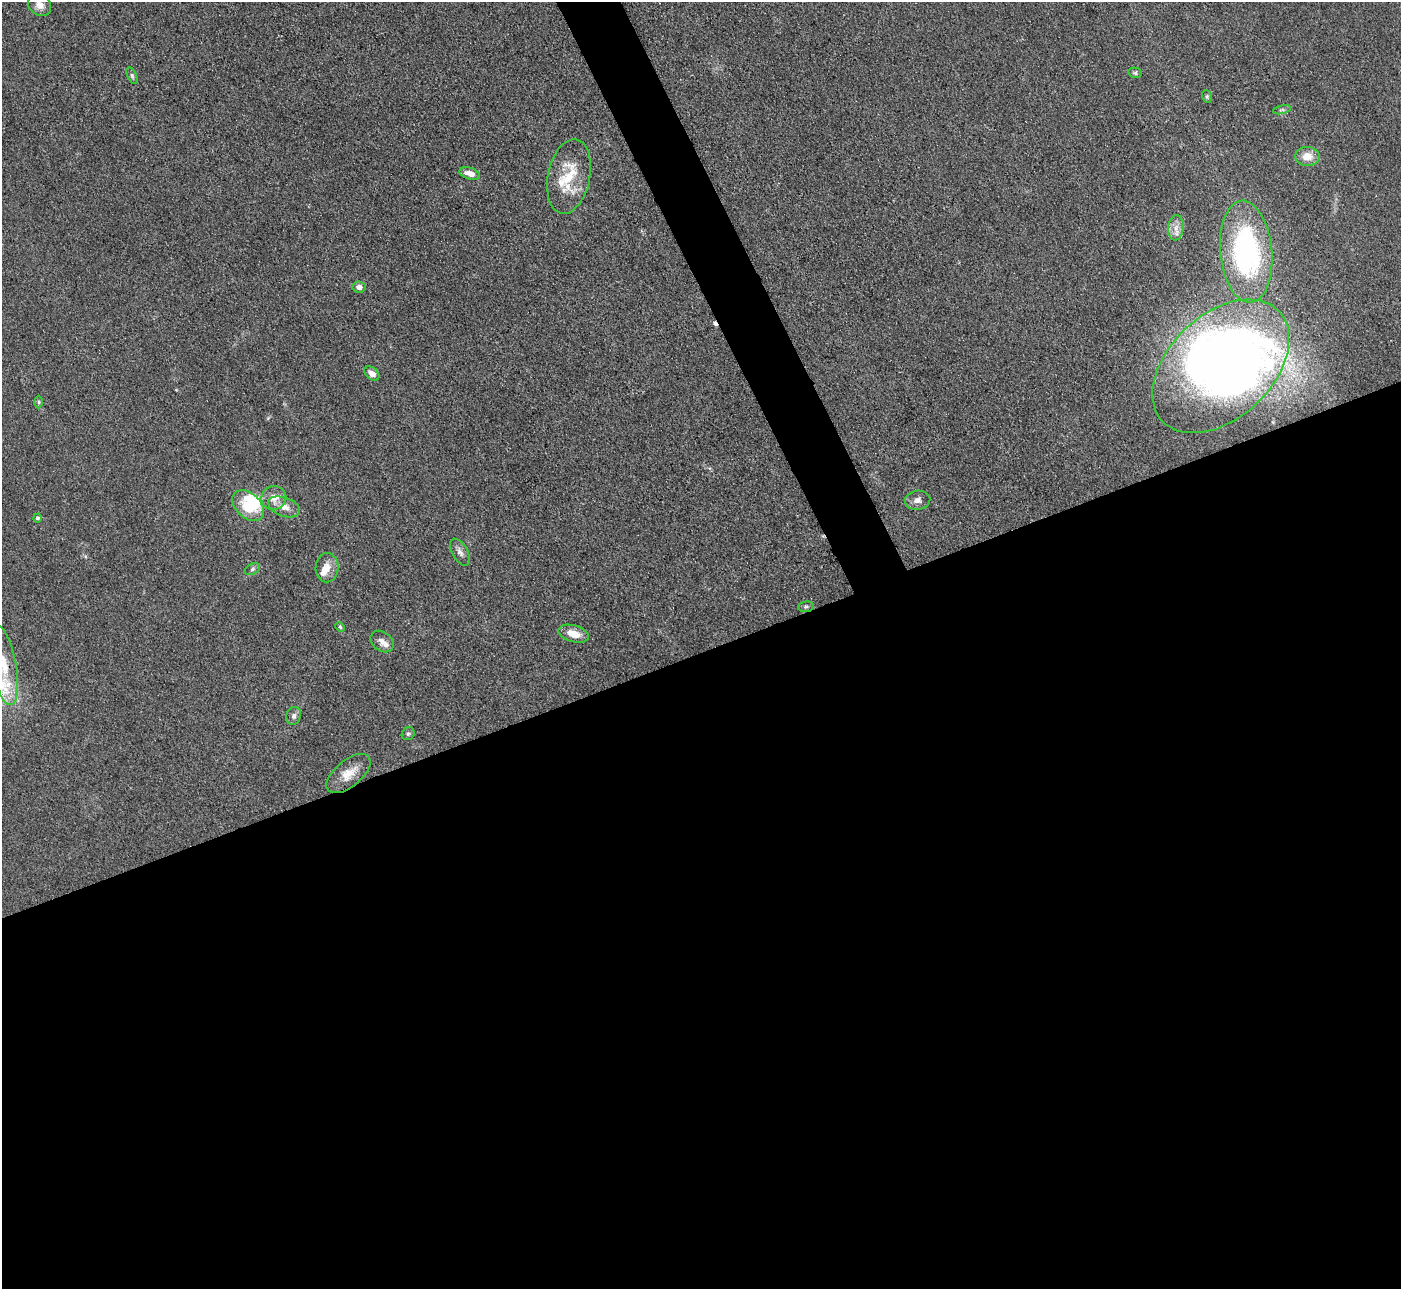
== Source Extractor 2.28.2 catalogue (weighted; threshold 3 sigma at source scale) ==
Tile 15 of 4 x 4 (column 3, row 4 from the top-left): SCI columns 2799-4197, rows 286-1572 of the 5599 x 5585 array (HDU 1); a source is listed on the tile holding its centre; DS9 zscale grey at full resolution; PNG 1403 x 1291 px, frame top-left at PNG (2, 2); each listed source drawn as its Kron ellipse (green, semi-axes under 4 px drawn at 4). Shown black and unused: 52% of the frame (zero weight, under 3 of 4 exposures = <1% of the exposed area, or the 3 px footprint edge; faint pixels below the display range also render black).
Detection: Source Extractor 2.28.2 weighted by HDU 2 'WHT'; one run over the whole footprint, this tile lists its part. Background 0.0557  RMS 0.0059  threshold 0.0266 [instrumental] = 3 sigma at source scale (4.5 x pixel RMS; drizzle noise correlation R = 1.50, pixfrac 1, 0.05/0.05 arcsec/px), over >= 5 px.
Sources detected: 38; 4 inside a brighter object's white glare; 1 cosmic-ray / hot-pixel residue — neither listed nor drawn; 3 inside a brighter listed object's ellipse — not listed separately; the other 30 listed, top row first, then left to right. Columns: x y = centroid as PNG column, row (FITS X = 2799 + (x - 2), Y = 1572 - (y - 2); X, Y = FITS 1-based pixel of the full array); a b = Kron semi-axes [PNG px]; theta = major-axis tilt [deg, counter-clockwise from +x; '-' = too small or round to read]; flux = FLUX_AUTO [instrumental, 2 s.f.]
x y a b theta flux
40 5 12 10 -39 4.2
1135 73 7 5 -13 1
132 76 9 4 -65 1.2
1207 96 6 5 - 0.96
1282 110 9 3 12 1.2
1307 156 12 9 -2 7.3
470 174 10 5 -17 4.9
569 177 38 21 79 24
1176 228 13 8 84 4.4
1246 252 51 26 -85 120
359 287 6 5 - 3.2
1221 366 80 52 43 360
372 373 8 6 -40 4.3
39 402 6 4 -90 0.79
274 498 12 12 - 6.9
918 500 13 9 10 3.6
248 506 18 12 -43 20
284 507 16 9 -20 6
37 518 4 4 - 1.2
460 552 15 7 -60 3.2
327 568 14 11 88 6.5
252 569 8 5 28 1.4
806 607 8 5 7 1.1
340 627 5 4 - 0.86
574 634 15 8 -16 8.3
382 642 13 9 -38 3.7
4 665 40 12 -80 17
294 716 9 7 75 2.1
408 734 7 6 - 1.1
348 774 26 13 39 10
Isophote crosses this tile's border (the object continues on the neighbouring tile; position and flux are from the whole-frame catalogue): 2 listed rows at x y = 40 5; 4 665